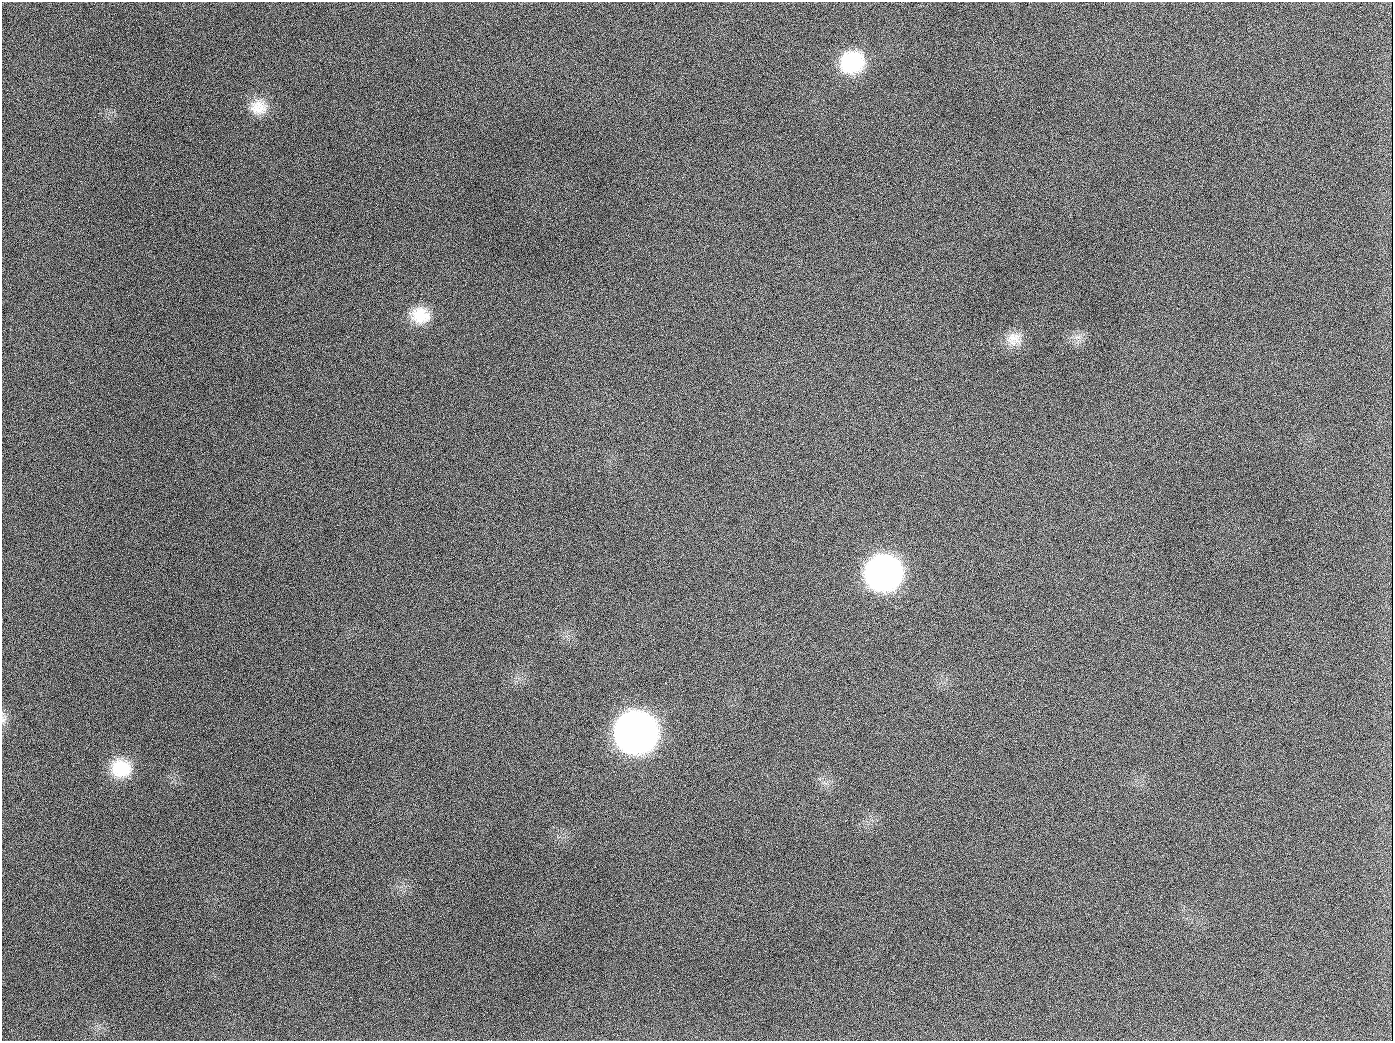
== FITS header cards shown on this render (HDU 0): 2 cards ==
NAXIS1  =                 1391
NAXIS2  =                 1039

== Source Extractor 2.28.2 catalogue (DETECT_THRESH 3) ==
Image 1391 x 1039 px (HDU 0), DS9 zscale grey, 1 PNG px = 1 image px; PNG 1395 x 1043 px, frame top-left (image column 1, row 1039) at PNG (2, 2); no overlay
Background 1530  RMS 70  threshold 210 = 3 sigma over >= 5 px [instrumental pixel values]
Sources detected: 11; all 11 listed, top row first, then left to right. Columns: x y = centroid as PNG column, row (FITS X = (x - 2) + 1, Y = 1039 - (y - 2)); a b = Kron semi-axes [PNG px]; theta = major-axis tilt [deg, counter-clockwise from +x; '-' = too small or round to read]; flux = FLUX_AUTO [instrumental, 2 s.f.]
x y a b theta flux
852 62 26 24 19 3.2e+05
258 107 23 20 1 9.8e+04
189 126 3 2 - 5.7e+03
420 315 24 20 -12 1.3e+05
1014 337 22 16 -6 7.3e+04
654 407 3 2 - 3.6e+03
884 572 24 23 - 2.3e+06
4 719 11 6 56 1.7e+04
636 732 25 24 - 5.1e+06
121 768 24 20 -11 1.8e+05
944 1026 2 2 - 3.7e+03
At the frame edge (FLAGS 8, measured only in part): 1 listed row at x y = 4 719